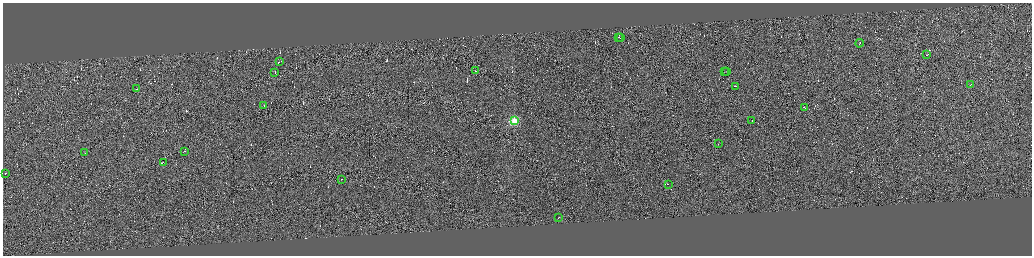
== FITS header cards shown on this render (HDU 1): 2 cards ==
NAXIS1  =                 4117
NAXIS2  =                 1013

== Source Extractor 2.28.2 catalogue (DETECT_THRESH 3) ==
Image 4117 x 1013 px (HDU 1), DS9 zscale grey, zoomed out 1/4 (1 PNG px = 4 x 4 image px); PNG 1034 x 258 px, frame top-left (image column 3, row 1010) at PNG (3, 3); each listed source drawn as its Kron ellipse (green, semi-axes under 4 px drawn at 4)
Background 0.0881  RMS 2.9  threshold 8.76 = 3 sigma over >= 5 px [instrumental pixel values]
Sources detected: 467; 443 cannot appear on this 1/4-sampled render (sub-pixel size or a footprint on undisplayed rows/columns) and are neither listed nor drawn; the other 24 listed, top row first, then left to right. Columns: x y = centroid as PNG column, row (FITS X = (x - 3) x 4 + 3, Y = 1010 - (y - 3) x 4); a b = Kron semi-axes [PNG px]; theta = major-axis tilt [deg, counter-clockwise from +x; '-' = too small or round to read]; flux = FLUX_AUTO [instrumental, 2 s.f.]
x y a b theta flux
619 37 2 1 - 12000
620 38 3 1 - 12000
860 43 4 1 - 17000
927 55 3 1 - 14000
279 62 3 1 - 11000
475 71 2 1 - 6600
725 71 2 1 - 7600
727 71 2 1 - 6500
275 72 2 1 - 8200
971 84 2 1 - 15000
736 86 2 1 - 4700
137 89 3 1 - 15000
264 105 2 1 - 8500
804 107 3 1 - 11000
752 120 2 1 - 22000
514 121 3 2 - 110000
718 144 2 1 - 5300
184 151 2 1 - 14000
85 153 2 1 - 17000
163 162 2 1 - 7400
5 173 2 1 - 19000
342 179 2 1 - 7400
668 184 2 1 - 7300
559 217 2 1 - 8500
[443 sub-pixel or undisplayed-footprint detections neither listed nor drawn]